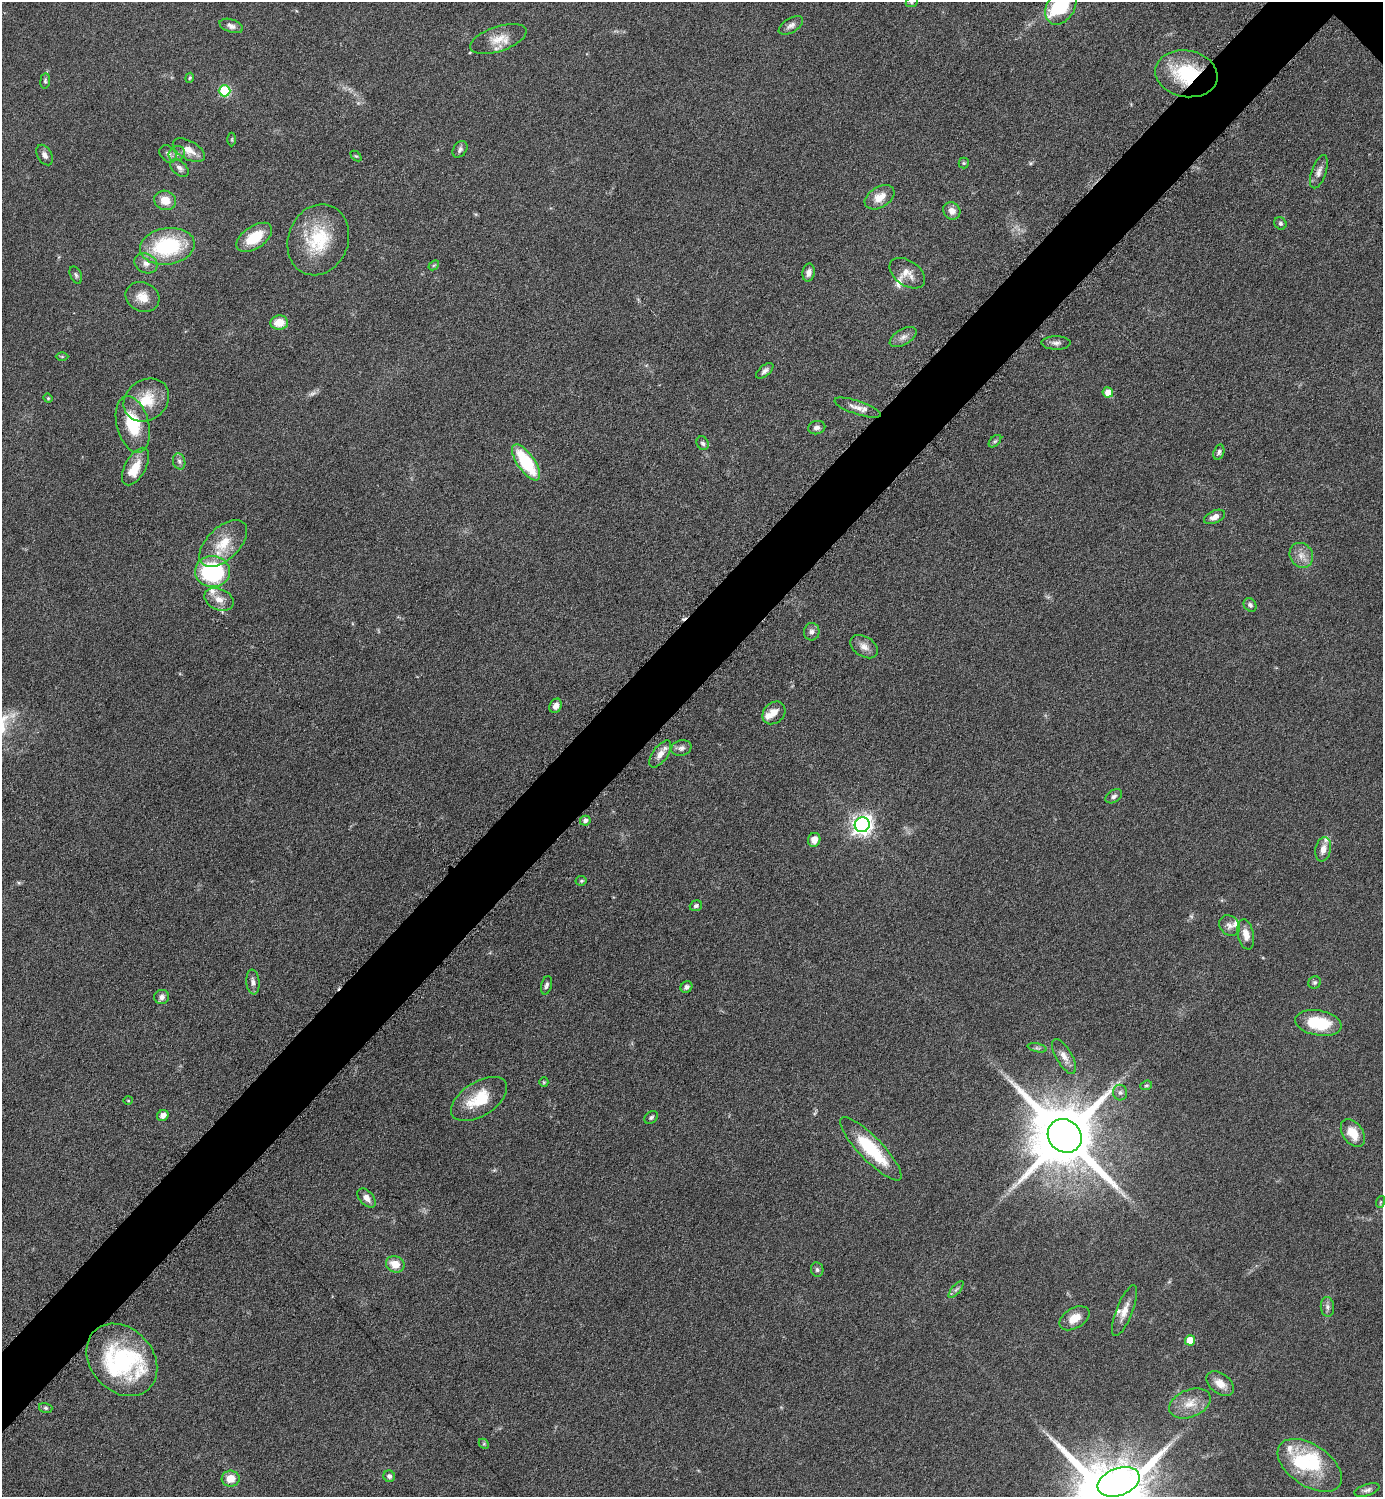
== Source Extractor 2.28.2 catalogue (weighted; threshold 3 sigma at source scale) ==
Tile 7 of 4 x 4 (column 3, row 2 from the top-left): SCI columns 3072-4452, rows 3000-4494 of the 6002 x 6002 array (HDU 1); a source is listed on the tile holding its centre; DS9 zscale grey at full resolution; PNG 1385 x 1499 px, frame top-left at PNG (2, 2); each listed source drawn as its Kron ellipse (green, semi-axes under 4 px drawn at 4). Shown black and unused: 5% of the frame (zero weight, under 6 of 12 exposures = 1% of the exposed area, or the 3 px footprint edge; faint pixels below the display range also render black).
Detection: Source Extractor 2.28.2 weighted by HDU 2 'WHT'; one run over the whole footprint, this tile lists its part. Background 0.0871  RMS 0.0038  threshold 0.0156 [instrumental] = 3 sigma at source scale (4.09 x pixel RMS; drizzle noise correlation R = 1.36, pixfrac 0.8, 0.05/0.05 arcsec/px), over >= 5 px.
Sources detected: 123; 2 too faint to see at this stretch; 3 inside a brighter object's white glare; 1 cosmic-ray / hot-pixel residue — neither listed nor drawn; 10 inside a brighter listed object's ellipse — not listed separately; the other 107 listed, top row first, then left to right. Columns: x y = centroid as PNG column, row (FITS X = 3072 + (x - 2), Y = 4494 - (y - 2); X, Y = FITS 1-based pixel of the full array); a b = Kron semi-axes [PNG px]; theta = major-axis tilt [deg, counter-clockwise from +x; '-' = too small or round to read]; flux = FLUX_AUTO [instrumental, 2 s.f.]
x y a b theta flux
912 2 6 5 - 0.55
1061 7 19 13 57 19
791 25 13 7 31 1.7
231 26 12 6 -20 1.6
498 39 29 12 19 6.3
1186 74 31 23 -11 23
190 78 5 4 - 0.44
45 81 7 5 82 0.72
225 91 6 5 - 27
232 139 7 3 89 0.44
460 149 9 6 55 1.1
189 150 17 9 -29 3.9
168 154 10 7 -45 1.4
177 154 8 7 - 1.5
45 155 11 7 -59 1.6
356 156 6 4 -42 0.47
964 163 5 5 - 0.5
179 168 11 6 -44 1.5
1319 172 17 7 71 2.1
879 197 16 10 31 5.1
165 200 11 9 -19 4.6
952 211 9 8 - 2.4
1280 223 6 5 - 0.81
254 237 20 11 34 9.7
318 240 36 30 68 20
167 246 27 18 8 31
146 263 12 9 -27 2.5
434 265 6 4 42 0.52
809 273 9 6 80 1.9
907 273 20 12 -35 3.8
76 275 9 5 -66 0.85
142 297 17 14 -24 5.1
279 323 9 7 3 5.8
903 337 15 7 31 2.2
1056 343 14 6 0 1.6
62 356 6 4 0 0.45
765 371 10 5 39 1.2
1108 392 5 5 - 3.4
48 398 4 4 - 0.41
146 400 24 20 37 10
858 408 24 6 -19 3
133 424 29 16 -76 15
817 428 8 6 14 1.4
995 441 7 4 44 0.66
703 443 7 5 -68 0.84
1219 452 8 5 73 0.85
179 461 8 6 -74 1.1
526 462 21 8 -55 22
135 467 21 10 60 5.7
1215 517 11 6 24 2.2
223 543 29 16 44 10
1301 555 13 11 -55 3.3
212 572 17 15 -3 48
219 599 15 10 -24 3.8
1250 605 7 6 - 0.91
812 632 9 7 86 1.6
864 647 15 10 -32 2.7
556 706 7 6 - 2
774 713 13 10 44 3.5
681 748 10 7 15 1.5
660 754 15 7 54 3.1
1114 796 9 6 31 1.1
585 821 5 5 - 1.4
862 825 8 7 - 200
814 840 7 6 - 3.2
1323 849 12 7 77 2.8
581 881 5 5 - 0.52
696 906 6 5 - 0.93
1229 925 11 9 -41 1.9
1246 934 15 8 -78 3.4
253 982 12 6 -84 1.6
1315 982 6 6 - 0.68
546 985 9 5 75 1
686 987 6 5 - 1.3
162 997 7 7 - 1.6
1318 1023 23 12 -10 15
1037 1048 10 4 -13 0.81
1064 1056 19 8 -60 3
544 1082 5 5 - 0.42
1146 1085 6 4 20 0.56
1120 1093 8 7 - 1.1
479 1099 31 17 32 12
128 1100 5 3 - 0.31
163 1115 6 5 - 1.9
651 1117 7 5 40 0.81
1353 1133 15 10 -55 6.1
1065 1136 18 16 -42 3900
871 1149 42 11 -46 21
367 1198 11 7 -48 2.2
1380 1202 6 3 70 0.42
395 1264 9 8 - 5.3
817 1270 7 6 - 0.8
956 1290 10 3 50 0.81
1327 1307 10 6 -84 1.3
1125 1311 27 8 68 4.1
1074 1318 16 10 30 4.9
1190 1340 5 5 - 7.2
122 1360 40 31 -48 37
1220 1384 15 10 -36 3.9
1190 1403 21 13 22 6.1
46 1408 7 5 -15 0.67
484 1444 6 4 -45 0.49
1310 1465 36 20 -34 20
389 1476 6 5 - 1.2
231 1479 9 8 - 5
1118 1482 22 13 20 140
1367 1490 13 5 17 1.3
Overlapping masked pixels (flux is a lower limit): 1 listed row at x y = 1186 74
Isophote crosses this tile's border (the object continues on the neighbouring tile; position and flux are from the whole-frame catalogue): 2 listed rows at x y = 912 2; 1061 7